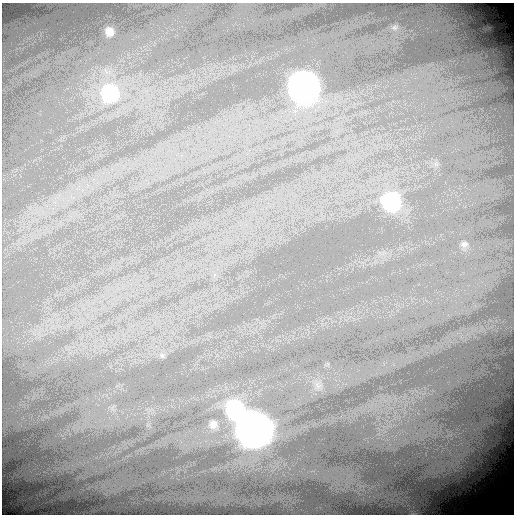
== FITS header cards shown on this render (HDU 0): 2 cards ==
NAXIS1  =                  512
NAXIS2  =                  512

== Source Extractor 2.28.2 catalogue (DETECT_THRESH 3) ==
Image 512 x 512 px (HDU 0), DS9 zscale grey, 1 PNG px = 1 image px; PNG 516 x 516 px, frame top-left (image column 1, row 512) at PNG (2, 3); no overlay
Background 17.7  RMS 0.51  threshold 1.53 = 3 sigma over >= 5 px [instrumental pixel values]
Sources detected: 11; all 11 listed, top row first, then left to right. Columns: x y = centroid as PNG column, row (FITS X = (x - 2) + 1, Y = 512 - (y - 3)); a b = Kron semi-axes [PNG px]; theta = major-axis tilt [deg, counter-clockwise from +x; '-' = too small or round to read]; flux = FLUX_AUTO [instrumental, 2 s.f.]
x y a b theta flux
395 27 10 8 23 160
109 31 7 7 - 250
304 87 15 15 - 24000
110 93 20 20 - 2700
391 202 16 16 - 3700
464 244 9 8 - 130
162 355 8 5 -30 94
318 386 10 5 -57 140
235 410 15 13 -57 3300
213 424 10 9 - 190
254 430 16 15 - 47000